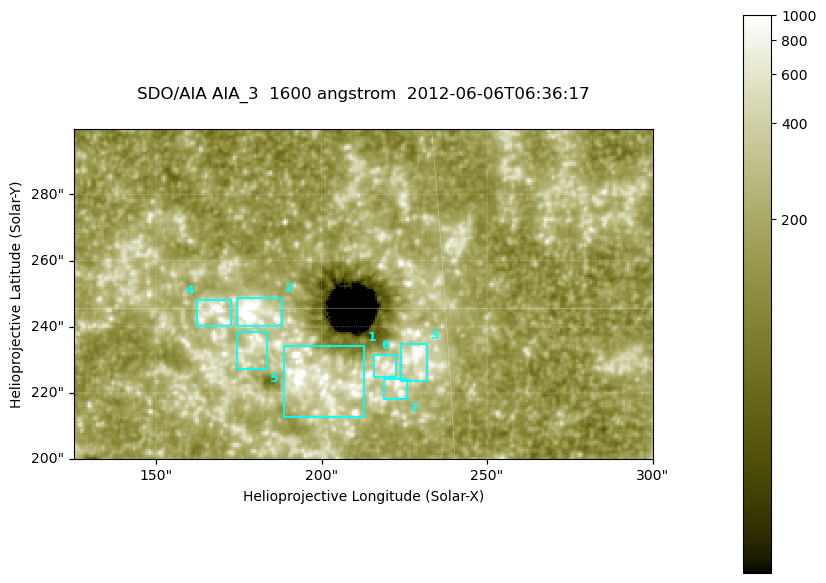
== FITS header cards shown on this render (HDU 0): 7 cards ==
TELESCOP= 'SDO/AIA '
INSTRUME= 'AIA_3   '
WAVELNTH=                 1600
WAVEUNIT= 'angstrom'
DATE-OBS= '2012-06-06T06:36:17.12'
CTYPE1  = 'HPLN-TAN'
CTYPE2  = 'HPLT-TAN'

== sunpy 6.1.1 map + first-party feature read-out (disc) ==
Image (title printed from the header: SDO/AIA AIA_3  1600 angstrom  2012-06-06T06:36:17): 287 x 164 px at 0.609 arcsec/px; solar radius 946 arcsec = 1552 px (partial field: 0.6% of the solar disc is inside the frame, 100% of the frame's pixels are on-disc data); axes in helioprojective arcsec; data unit not stated in the header (colour bar unlabelled)
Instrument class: DISC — disc imager (sunpy class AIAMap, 1600 A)
Bright regions (active regions / flare kernels): reference = the on-disc median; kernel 3 px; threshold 5 sigma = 328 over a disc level ~182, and >= 1.15x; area >= 47 px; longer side >= 3 px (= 1.8 arcsec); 7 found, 7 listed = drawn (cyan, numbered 1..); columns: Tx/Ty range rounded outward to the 2 arcsec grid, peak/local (2 s.f.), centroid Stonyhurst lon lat
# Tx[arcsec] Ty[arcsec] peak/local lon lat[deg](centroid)
1 188..214 212..234 9.1 +12 +14
2 174..188 240..250 20 +11 +15
3 224..232 224..236 14 +14 +14
4 162..174 240..248 6.8 +11 +15
5 174..184 226..240 4.3 +11 +14
6 216..224 224..232 4.3 +14 +14
7 218..226 218..226 4.8 +14 +14